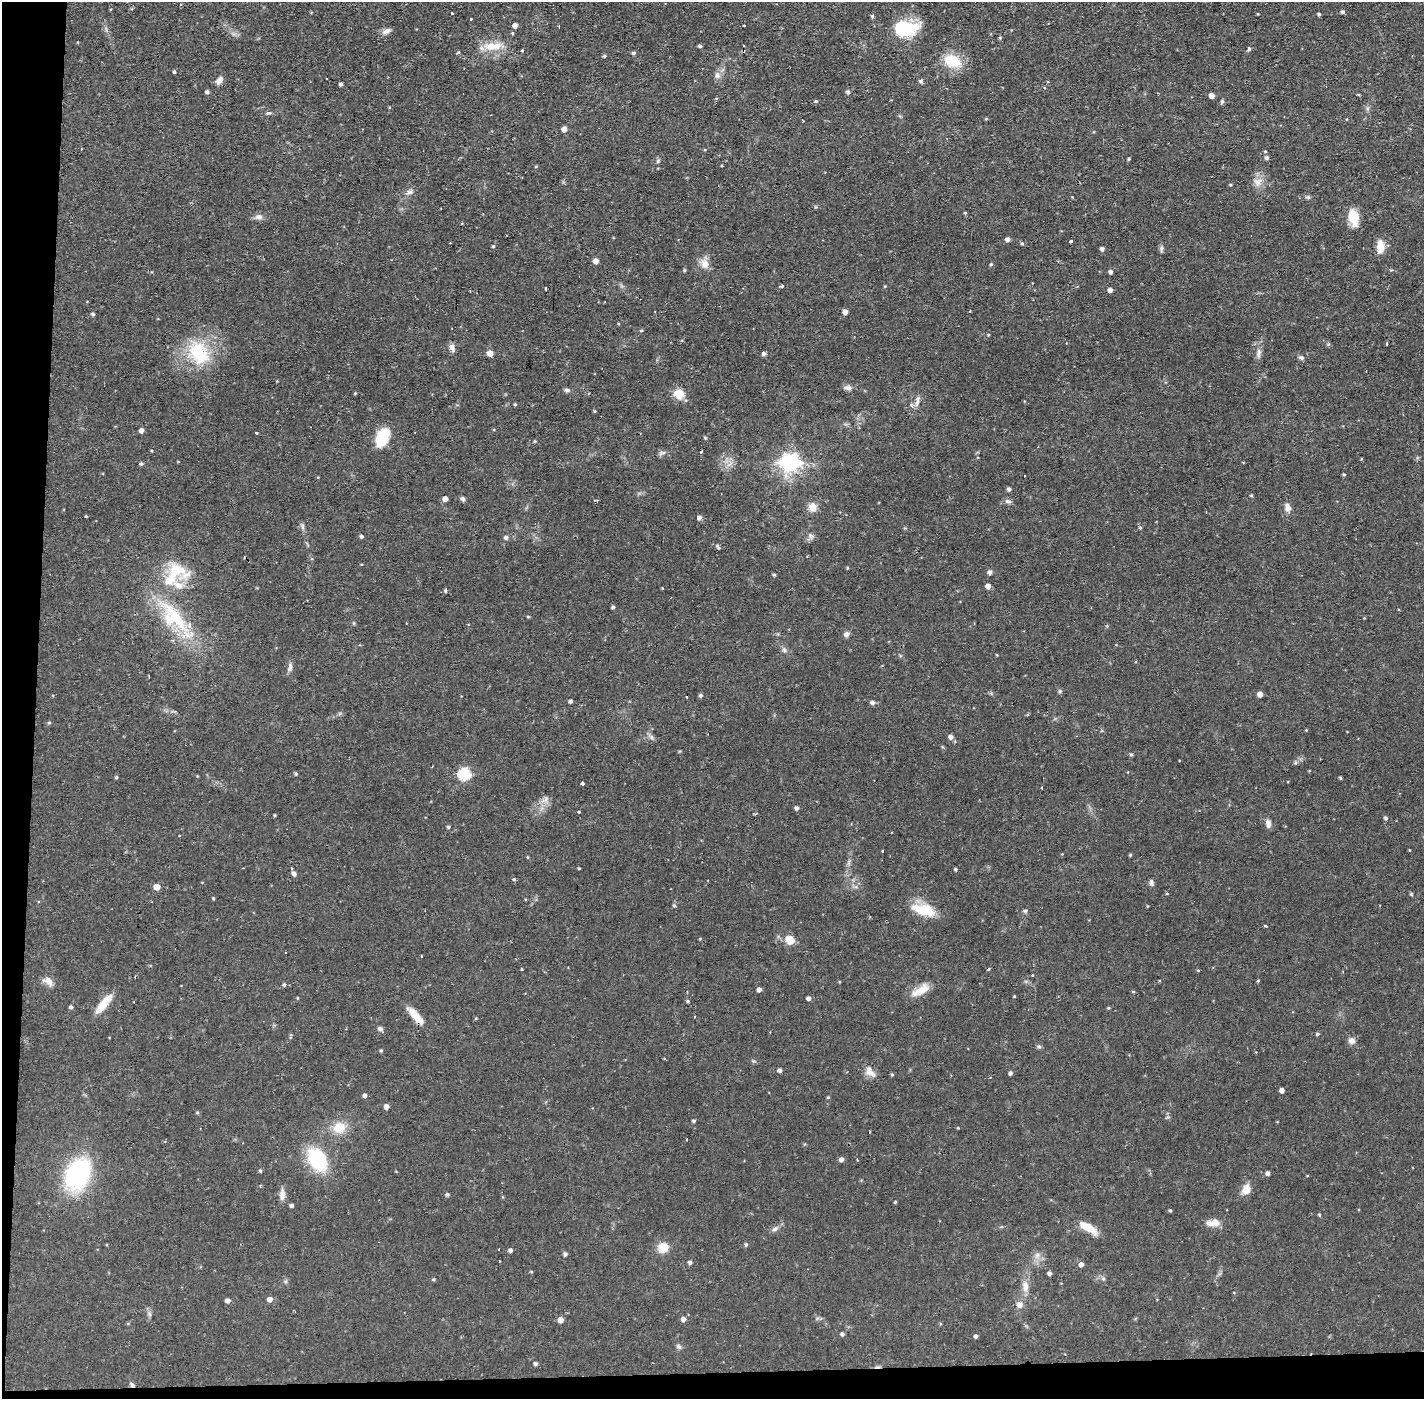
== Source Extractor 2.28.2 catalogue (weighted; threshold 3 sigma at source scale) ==
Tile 7 of 3 x 3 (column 1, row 3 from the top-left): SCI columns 1-1422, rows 54-1450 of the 4267 x 4299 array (HDU 1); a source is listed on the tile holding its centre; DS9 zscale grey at full resolution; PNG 1426 x 1401 px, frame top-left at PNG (2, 2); no overlay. Shown black and unused: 4% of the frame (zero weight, under 2 of 3 exposures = <1% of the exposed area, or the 3 px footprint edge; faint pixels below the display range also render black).
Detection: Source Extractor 2.28.2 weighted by HDU 2 'WHT'; one run over the whole footprint, this tile lists its part. Background 0.0567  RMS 0.0058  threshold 0.0261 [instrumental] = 3 sigma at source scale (4.5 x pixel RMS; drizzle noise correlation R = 1.50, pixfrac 1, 0.05/0.05 arcsec/px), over >= 5 px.
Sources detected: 244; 9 cosmic-ray / hot-pixel residue — not listed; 5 inside a brighter listed object's ellipse — not listed separately; the other 230 listed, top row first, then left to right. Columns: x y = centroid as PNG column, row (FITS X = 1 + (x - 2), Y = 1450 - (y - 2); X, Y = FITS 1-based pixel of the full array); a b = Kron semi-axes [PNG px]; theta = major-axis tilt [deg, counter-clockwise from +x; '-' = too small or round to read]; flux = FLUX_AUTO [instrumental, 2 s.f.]
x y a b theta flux
1343 12 4 4 - 1.3
451 13 3 3 - 1.8
1319 14 4 4 - 1.1
872 16 4 4 - 0.9
470 19 3 3 - 1
515 25 4 4 - 3.3
744 26 3 2 - 0.47
905 28 26 15 4 30
386 31 12 6 26 2.6
512 33 5 3 - 0.55
1000 38 5 4 - 0.6
493 46 29 10 3 9.9
700 46 4 3 - 1.1
1249 49 5 4 - 0.99
522 51 3 3 - 2.4
633 53 5 4 - 1.1
604 56 5 4 - 0.79
952 61 24 15 -27 15
174 72 4 3 - 0.9
717 75 7 7 - 2.8
219 80 10 6 61 3
921 81 5 5 - 1.4
341 84 4 3 - 1.4
207 92 4 4 - 1.3
848 92 5 5 - 1.5
1212 96 4 4 - 3.9
816 101 5 4 - 0.87
1222 101 6 5 - 0.98
269 113 7 4 0 0.9
564 129 5 4 - 3.4
1265 151 4 4 - 0.52
1267 158 5 4 - 1.4
1128 159 3 3 - 0.7
658 161 6 4 45 0.86
1257 182 12 11 - 4.8
1230 185 4 4 - 0.58
410 192 10 6 21 2.2
1308 197 6 5 - 0.96
965 213 4 4 - 0.62
259 217 11 7 9 2.6
1353 217 18 10 -75 11
1007 239 5 4 - 2.1
1071 241 3 3 - 9.2
1022 243 5 4 - 0.82
493 246 4 4 - 0.66
1380 247 14 8 88 7.3
1102 249 4 4 - 1.8
1161 249 10 4 81 1.2
596 261 5 4 - 3.6
705 264 14 10 -72 5
991 264 4 4 - 0.64
684 270 5 4 - 0.69
1110 272 5 4 - 1.5
782 286 5 3 - 1.3
546 289 3 3 - 2.3
1110 290 4 4 - 2.3
845 312 4 4 - 3.1
93 314 4 4 - 1.1
641 331 4 3 - 0.58
988 335 4 3 - 0.51
1386 344 3 2 - 1.3
452 347 9 5 88 2.1
198 353 30 21 -58 32
490 353 5 5 - 3.8
1258 353 13 5 81 2.7
764 354 5 5 - 1.3
1301 358 7 5 -18 1.5
848 388 10 6 -13 2.6
567 390 7 5 -17 1.4
355 393 4 3 - 0.49
679 394 9 8 - 11
917 401 16 5 79 2.8
515 404 4 4 - 0.65
911 405 6 5 - 1.3
594 411 4 4 - 0.56
141 430 4 4 - 2.4
256 432 3 3 - 1.3
382 437 18 11 66 20
705 437 5 4 - 0.82
535 441 4 3 - 0.69
663 452 9 5 33 1.5
790 462 8 7 - 250
141 464 4 4 - 1.1
729 464 11 3 40 1.7
1344 474 4 3 - 0.69
1024 476 3 3 - 1.6
318 477 3 2 - 0.39
1009 489 4 4 - 1.5
1251 495 4 3 - 0.64
445 498 4 4 - 3.1
463 499 6 5 - 1.3
596 501 5 2 - 1
1008 501 9 6 -21 1.7
812 507 9 9 - 5.6
1288 507 11 7 -74 3.4
86 516 3 3 - 0.52
699 518 5 5 - 1.8
302 526 9 4 -90 1.3
1140 528 5 4 - 0.91
361 536 4 4 - 1.1
811 536 9 6 -74 1.8
506 537 5 5 - 1.5
718 547 9 3 -44 1.1
847 568 4 3 - 0.51
990 572 5 5 - 1.9
174 574 18 18 - 15
774 574 4 4 - 0.93
988 586 4 4 - 3.4
445 590 5 4 - 0.78
613 607 4 4 - 1.1
174 617 62 22 -50 43
528 617 5 3 - 0.51
1107 626 4 4 - 0.62
846 634 7 6 - 2.1
784 650 7 6 - 1.5
997 655 4 3 - 0.39
290 667 11 6 80 2.2
1060 691 5 5 - 0.81
1260 694 4 4 - 3.5
700 695 5 4 - 1
571 701 4 4 - 1.4
872 702 5 5 - 1.7
49 723 5 3 - 0.64
1306 730 4 4 - 0.45
651 737 7 6 - 1.5
951 737 5 5 - 2.2
1131 755 4 4 - 1
1295 763 6 4 44 0.87
296 774 5 3 - 0.76
464 774 6 6 - 56
116 777 4 3 - 0.79
1340 778 4 3 - 0.69
582 783 3 3 - 3.4
546 799 10 6 52 2.5
797 808 5 4 - 1.6
579 812 4 3 - 5
756 813 4 3 - 0.76
275 815 3 3 - 0.55
1386 818 5 5 - 1.2
1268 823 11 6 -76 2.6
448 827 4 4 - 0.87
180 835 3 2 - 0.83
1409 850 4 3 - 0.37
883 851 3 2 - 0.83
1130 855 3 3 - 0.67
527 857 5 3 - 0.47
291 868 3 3 - 1.3
579 868 4 3 - 0.5
955 869 4 3 - 0.91
294 874 5 4 - 1.5
514 879 4 4 - 0.67
1151 883 9 5 -85 1.6
157 887 5 5 - 5.5
1411 894 4 4 - 0.71
213 898 4 3 - 0.63
674 905 5 4 - 0.94
1147 906 4 3 - 0.41
923 910 30 13 -16 16
1025 911 6 5 - 0.96
1265 926 3 3 - 1.8
789 940 13 11 -25 6.4
1033 975 4 2 - 0.78
48 981 13 8 -48 4.2
1258 981 3 3 - 0.56
284 985 4 4 - 1.1
759 989 4 4 - 2.4
920 990 25 10 32 8.4
1133 992 5 3 - 0.6
1014 996 4 3 - 0.42
808 998 4 4 - 2.1
107 999 20 10 41 6.8
688 1001 5 4 - 0.8
71 1007 4 4 - 1.1
1108 1008 4 4 - 0.6
416 1016 23 7 -49 10
476 1018 4 3 - 0.48
380 1029 6 5 - 1.7
1317 1034 4 4 - 1
291 1036 9 3 89 0.77
1352 1041 9 8 - 2.6
1039 1047 6 5 - 0.97
381 1050 4 4 - 0.73
779 1070 4 4 - 1.8
870 1072 18 9 -50 4.6
1010 1073 5 4 - 1.3
892 1075 4 4 - 0.68
1282 1090 4 4 - 2.8
365 1095 4 4 - 1.7
828 1097 4 4 - 0.59
386 1107 4 4 - 2.9
197 1113 5 3 - 0.57
694 1121 4 4 - 0.87
339 1128 15 13 13 10
958 1128 4 3 - 0.43
317 1159 21 14 -55 45
841 1160 5 4 - 2.2
260 1171 5 4 - 0.78
1268 1173 5 4 - 1.9
77 1174 32 22 60 68
1246 1189 12 9 64 5.9
282 1195 14 7 88 3.5
447 1195 4 4 - 1.1
895 1202 4 3 - 0.56
292 1206 4 4 - 1.4
1170 1210 4 3 - 0.78
1319 1215 4 3 - 0.67
1213 1223 19 9 4 5
1088 1227 25 8 -32 9.2
775 1229 9 5 37 1.8
746 1245 5 4 - 0.91
663 1248 8 8 - 13
510 1250 4 4 - 1.6
565 1254 5 4 - 1.4
1037 1255 9 7 62 2.5
690 1262 5 4 - 1.3
1081 1264 5 4 - 2.6
1049 1273 4 4 - 1.6
1103 1279 6 5 - 1.1
433 1280 4 4 - 0.7
1025 1286 15 8 -86 4.7
270 1299 5 5 - 3.1
227 1301 5 4 - 2.3
1020 1305 7 6 - 3.6
683 1319 5 4 - 2.6
561 1320 5 5 - 3.7
842 1334 4 4 - 1.4
976 1336 4 4 - 1.5
678 1346 8 6 -45 1.4
535 1364 4 4 - 1.3
132 1385 8 5 -45 1.4
Overlapping masked pixels (flux is a lower limit): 2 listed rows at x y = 416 1016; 132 1385